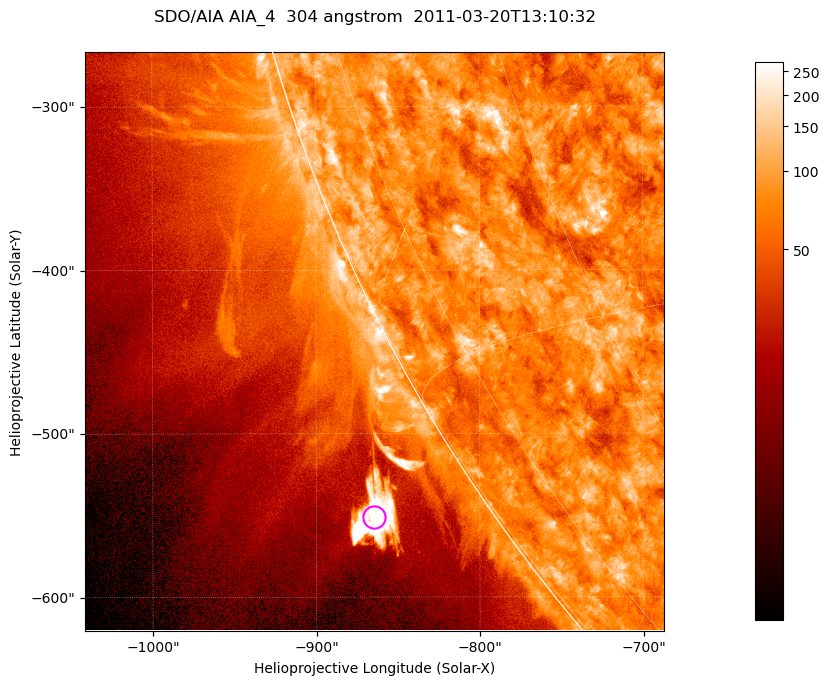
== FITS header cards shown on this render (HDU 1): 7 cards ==
TELESCOP= 'SDO/AIA '           / For AIA: SDO/AIA
INSTRUME= 'AIA_4   '           / For AIA: AIA_ATA1, AIA_ATA2, AIA_ATA3 or AIA_AT
WAVELNTH=                  304 / [angstrom] Wavelength
WAVEUNIT= 'angstrom'           / Wavelength unit: angstrom
DATE-OBS= '2011-03-20T13:10:32.123' / [ISO] Date when observation started; ISO 8
CTYPE1  = 'HPLN-TAN'           / CTYPE1; Typically HPLN
CTYPE2  = 'HPLT-TAN'           / CTYPE2; Typically HPLT

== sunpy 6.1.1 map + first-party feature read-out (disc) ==
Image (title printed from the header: SDO/AIA AIA_4  304 angstrom  2011-03-20T13:10:32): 590 x 590 px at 0.6 arcsec/px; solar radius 964 arcsec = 1606 px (partial field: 2.0% of the solar disc is inside the frame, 45% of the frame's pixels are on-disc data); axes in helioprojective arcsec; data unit not stated in the header (colour bar unlabelled)
Orientation: roll -0.132 deg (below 1 deg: not rotated)
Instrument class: DISC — disc imager (sunpy class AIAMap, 304 A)
Bright regions (active regions / flare kernels): reference = the on-disc median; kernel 5 px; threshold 5 sigma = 121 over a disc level ~77.1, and >= 1.15x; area >= 348 px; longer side >= 7 px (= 4.2 arcsec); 0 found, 0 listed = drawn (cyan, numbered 1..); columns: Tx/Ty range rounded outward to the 2 arcsec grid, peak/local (2 s.f.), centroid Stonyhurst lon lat
Off-limb structures (1.02-1.3 R_sun): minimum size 174 px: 7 found; the strongest spans PA ~120..125 deg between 1.04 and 1.09 R_sun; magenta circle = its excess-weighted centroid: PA ~125 deg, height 1.06 R_sun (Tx ~-864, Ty ~-552 arcsec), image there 14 x the reference